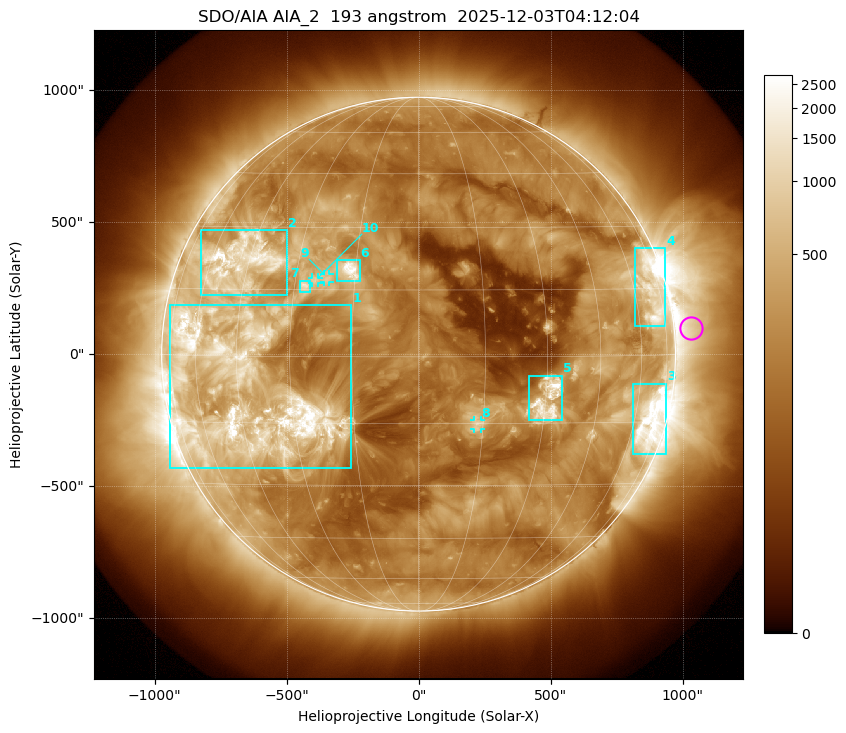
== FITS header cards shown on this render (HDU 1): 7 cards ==
TELESCOP= 'SDO/AIA '           / For AIA: SDO/AIA
INSTRUME= 'AIA_2   '           / For AIA: AIA_ATA1, AIA_ATA2, AIA_ATA3 or AIA_AT
WAVELNTH=                  193 / [angstrom] Wavelength
WAVEUNIT= 'angstrom'           / Wavelength unit: angstrom
DATE-OBS= '2025-12-03T04:12:04.843' / [ISO] Date when observation started; ISO 8
CTYPE1  = 'HPLN-TAN'           / CTYPE1: HPLN
CTYPE2  = 'HPLT-TAN'           / CTYPE2: HPLT

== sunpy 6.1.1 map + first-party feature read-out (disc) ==
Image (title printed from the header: SDO/AIA AIA_2  193 angstrom  2025-12-03T04:12:04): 1024 x 1024 px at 2.4 arcsec/px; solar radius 973 arcsec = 406 px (full disc in frame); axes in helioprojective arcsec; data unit not stated in the header (colour bar unlabelled)
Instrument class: DISC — disc imager (sunpy class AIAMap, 193 A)
Bright regions (active regions / flare kernels): reference = the median radial profile (limb darkening/brightening removed); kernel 9 px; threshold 5 sigma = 619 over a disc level ~210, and >= 1.15x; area >= 12 px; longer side >= 10 px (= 24 arcsec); searched inside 0.97 R_sun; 10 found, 10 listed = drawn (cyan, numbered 1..; 3 of them under ~33 arcsec drawn as corner ticks so the feature stays visible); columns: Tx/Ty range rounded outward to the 5 arcsec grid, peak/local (2 s.f.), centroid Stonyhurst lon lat
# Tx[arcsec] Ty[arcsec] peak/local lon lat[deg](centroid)
1 -940..-255 -430..185 25 -43 -8
2 -825..-500 220..470 22 -48 +22
3 810..940 -380..-110 13 +68 -15
4 820..935 105..400 7.5 +69 +14
5 415..545 -250..-80 12 +31 -10
6 -310..-220 275..355 17 -16 +20
7 -450..-410 235..280 8.2 -27 +16
8 210..235 -285..-250 5.9 +14 -15
9 -360..-335 270..305 7 -22 +18
10 -405..-380 270..290 6.4 -25 +17
Off-limb structures (1.02-1.3 R_sun): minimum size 162 px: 2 found; the strongest spans PA ~240..300 deg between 1.02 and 1.3 R_sun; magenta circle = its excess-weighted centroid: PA ~275 deg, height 1.06 R_sun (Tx ~1030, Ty ~100 arcsec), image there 3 x the reference